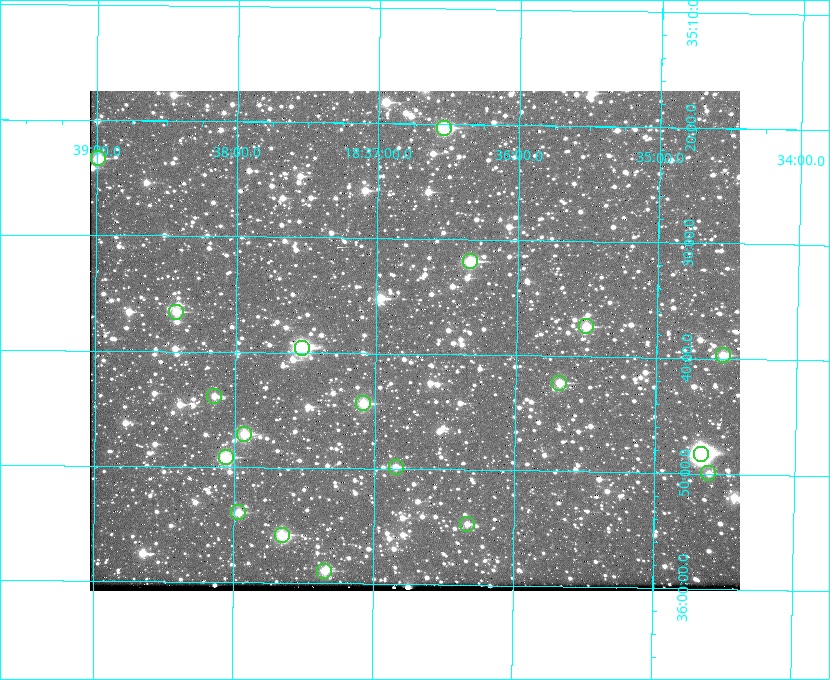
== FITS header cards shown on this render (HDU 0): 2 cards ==
NAXIS1  =                  650 / Width of table row in bytes
NAXIS2  =                  500 / Number of rows in table

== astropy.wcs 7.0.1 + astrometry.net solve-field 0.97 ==
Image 650 x 500 px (HDU 0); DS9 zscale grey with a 90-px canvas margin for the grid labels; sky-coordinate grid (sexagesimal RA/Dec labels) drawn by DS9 from the SOLVED WCS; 19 Tycho-2 reference stars matched to detected sources circled (green)
Header WCS: none
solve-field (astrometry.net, Tycho-2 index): SOLVED blind (the file carries no WCS)
Solved WCS: RA---TAN-SIP/DEC--TAN-SIP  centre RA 18:36:44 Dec +35:39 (279.18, +35.65 deg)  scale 5.21 arcsec/px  FOV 56.4' x 43.4'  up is +179 deg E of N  parity flipped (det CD > 0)
(file carries no celestial WCS; the grid is the blind solution)
Tycho-2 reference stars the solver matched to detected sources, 19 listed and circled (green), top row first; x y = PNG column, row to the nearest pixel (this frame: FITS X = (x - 90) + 1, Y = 500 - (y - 91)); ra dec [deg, ICRS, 3 dp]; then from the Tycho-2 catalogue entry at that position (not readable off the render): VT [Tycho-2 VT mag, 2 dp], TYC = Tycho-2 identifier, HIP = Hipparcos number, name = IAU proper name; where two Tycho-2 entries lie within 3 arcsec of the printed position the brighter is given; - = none
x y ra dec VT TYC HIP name
444 128 279.134 +35.339 9.91 2645-980-1 - -
98 158 279.747 +35.388 10.29 2645-648-1 - -
470 261 279.085 +35.532 9.84 2645-710-1 - -
176 312 279.606 +35.610 10.50 2645-565-1 - -
586 326 278.877 +35.623 10.37 2632-1282-1 - -
302 348 279.382 +35.660 8.88 2649-136-1 91311 -
723 355 278.632 +35.662 10.68 2636-195-1 - -
559 383 278.922 +35.705 10.37 2636-96-1 - -
214 396 279.537 +35.731 11.00 2649-31-1 - -
363 403 279.271 +35.739 10.27 2649-22-1 - -
244 434 279.483 +35.786 9.96 2649-1276-1 - -
701 454 278.667 +35.805 7.78 2636-68-1 91080 -
226 457 279.516 +35.819 10.07 2649-1464-1 - -
396 467 279.212 +35.831 10.99 2649-1529-1 - -
708 473 278.654 +35.833 11.29 2636-133-1 - -
238 512 279.492 +35.899 10.86 2649-1492-1 - -
467 524 279.083 +35.912 11.42 2649-1448-1 - -
282 535 279.414 +35.931 10.32 2649-1381-1 - -
324 571 279.337 +35.982 10.50 2649-1232-1 - -